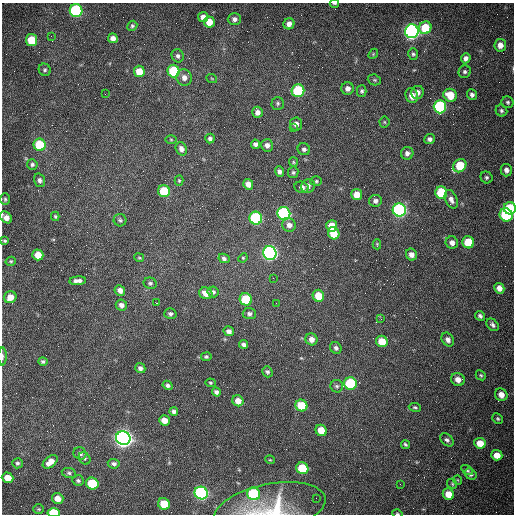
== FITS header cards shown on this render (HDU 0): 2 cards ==
NAXIS1  =                  512 /fastest changing axis
NAXIS2  =                  512 /next to fastest changing axis

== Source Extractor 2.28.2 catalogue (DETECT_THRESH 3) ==
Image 512 x 512 px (HDU 0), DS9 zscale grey, 1 PNG px = 1 image px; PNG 516 x 516 px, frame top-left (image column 1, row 512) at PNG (2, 3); each listed source drawn as its Kron ellipse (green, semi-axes under 4 px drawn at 4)
Background 1530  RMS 24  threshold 70.6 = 3 sigma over >= 5 px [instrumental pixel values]
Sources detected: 165; all 165 listed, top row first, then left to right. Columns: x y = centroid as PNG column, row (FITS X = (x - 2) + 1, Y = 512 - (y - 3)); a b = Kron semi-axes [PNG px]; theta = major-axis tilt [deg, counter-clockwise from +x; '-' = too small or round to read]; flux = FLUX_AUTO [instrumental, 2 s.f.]
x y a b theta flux
334 3 5 2 - 1.8e+03
76 11 6 6 - 2.3e+05
203 17 5 5 - 9.1e+03
234 19 7 6 - 6.1e+03
209 22 6 5 - 2.2e+04
289 24 5 5 - 9.0e+03
132 26 5 4 - 2.6e+03
425 28 6 6 - 4.7e+04
412 31 7 6 - 7.3e+05
51 36 2 2 - 9.8e+02
113 38 5 4 - 8.1e+03
31 40 6 5 - 4.6e+04
500 45 6 6 - 1.2e+04
373 54 5 4 - 1.8e+03
413 54 6 5 - 2.8e+03
178 56 7 6 - 4.3e+03
466 58 5 4 - 6.4e+03
45 70 6 6 - 3.2e+03
139 71 5 5 - 2.6e+04
173 71 6 6 - 9.7e+04
465 72 6 6 - 3.6e+03
184 78 8 7 - 9.6e+03
212 79 5 3 - 1.2e+03
374 80 7 5 -20 2.7e+03
348 88 6 6 - 7.6e+03
298 91 6 6 - 1.3e+05
362 91 5 5 - 3.2e+03
417 92 7 6 - 8.1e+03
105 94 2 2 - 9.4e+02
412 95 7 6 - 1.2e+04
450 95 7 6 - 3.3e+04
472 95 5 5 - 4.8e+03
508 102 6 6 - 3.1e+03
278 103 6 6 - 3.2e+03
440 107 6 6 - 2.0e+05
501 111 6 5 - 3.4e+03
257 112 5 5 - 8.0e+03
384 122 5 5 - 1.9e+03
296 124 6 6 - 8.6e+03
293 128 3 3 - 1.3e+03
210 138 5 4 - 4.0e+03
430 139 5 5 - 4.4e+03
171 140 5 3 - 1.5e+03
255 144 5 4 - 4.7e+03
40 145 6 6 - 7.0e+04
267 145 6 6 - 6.7e+03
181 149 7 5 -65 6.8e+03
304 149 6 6 - 4.5e+03
407 153 6 6 - 5.9e+03
293 162 5 4 - 1.8e+03
32 165 5 5 - 3.2e+03
460 166 7 6 - 6.0e+04
506 170 6 5 - 6.1e+03
279 171 5 4 - 4.9e+03
293 172 6 5 - 2.9e+03
486 177 6 5 - 3.0e+03
40 180 7 5 -71 4.2e+03
179 181 5 4 - 1.9e+03
316 181 6 5 - 2.6e+03
248 184 5 5 - 1.1e+04
308 186 7 6 - 5.8e+03
301 187 7 5 -15 7.3e+03
164 191 6 6 - 6.2e+04
441 193 6 6 - 8.7e+04
357 195 5 5 - 1.9e+04
5 199 6 5 - 2.4e+03
451 199 10 5 -68 7.1e+03
375 201 6 6 - 5.7e+03
510 208 6 6 - 7.0e+04
399 210 6 6 - 4.4e+05
284 213 7 6 - 2.6e+05
506 215 7 6 - 1.2e+05
55 216 4 3 - 1.8e+03
6 217 7 5 -43 1.0e+04
256 218 6 6 - 2.0e+05
120 220 6 6 - 2.8e+03
289 225 7 6 - 8.0e+03
332 226 6 5 - 2.7e+04
334 233 6 5 - 3.4e+04
4 241 4 3 - 1.9e+03
468 242 6 6 - 4.8e+04
452 243 6 6 - 7.7e+03
377 244 5 4 - 1.8e+03
270 253 7 6 - 5.5e+05
38 255 5 5 - 2.2e+04
411 255 6 5 - 9.0e+03
139 258 5 4 - 1.7e+03
224 258 6 4 -28 4.1e+03
243 258 5 4 - 1.8e+03
11 261 5 4 - 2.2e+03
273 278 2 2 - 7.2e+02
78 281 8 4 5 7.3e+03
150 283 7 5 -22 3.4e+03
499 288 5 5 - 9.1e+03
120 290 5 5 - 7.6e+03
213 292 5 5 - 4.1e+03
206 293 7 6 - 1.3e+04
318 296 6 5 - 3.2e+04
10 297 6 6 - 1.6e+04
246 299 6 6 - 6.8e+04
157 303 2 2 - 1.2e+03
276 303 3 2 - 1.2e+03
121 305 6 5 - 6.6e+03
170 314 6 5 - 4.0e+03
249 314 6 5 - 4.2e+03
480 316 5 4 - 3.7e+03
381 319 3 3 - 1.4e+03
493 325 7 5 -44 4.5e+03
229 331 5 4 - 6.0e+03
311 339 6 6 - 9.8e+03
448 340 7 5 -55 6.3e+03
382 341 6 5 - 3.2e+04
244 344 4 4 - 4.2e+03
336 348 6 5 - 4.2e+03
2 357 9 3 90 3.8e+03
206 357 5 4 - 2.7e+03
43 361 5 4 - 3.0e+03
140 368 5 5 - 5.1e+03
267 372 6 5 - 3.2e+03
481 375 5 4 - 2.2e+03
458 379 7 6 - 1.2e+04
210 383 5 4 - 2.1e+03
350 383 6 6 - 1.0e+05
167 385 5 4 - 3.9e+03
337 386 6 6 - 3.3e+03
216 392 4 4 - 4.2e+03
501 395 7 6 - 1.3e+04
238 401 6 5 - 1.4e+04
301 406 6 5 - 4.5e+04
415 407 6 4 -10 2.5e+03
174 411 4 4 - 3.9e+03
498 419 5 5 - 2.4e+03
164 420 5 5 - 1.3e+04
321 430 6 5 - 2.4e+04
123 438 7 6 - 1.2e+06
447 440 8 5 -42 4.6e+03
480 443 6 5 - 2.4e+04
405 444 5 4 - 2.4e+03
80 453 6 6 - 5.7e+03
497 455 5 5 - 1.9e+04
85 458 6 5 - 2.7e+03
270 460 5 3 - 1.3e+03
50 462 8 5 38 1.3e+04
17 463 5 5 - 3.4e+03
114 464 6 4 -7 4.3e+03
302 468 6 5 - 6.0e+04
467 470 6 4 -32 3.0e+03
69 473 7 5 -10 3.2e+03
470 474 6 5 - 4.0e+03
8 478 6 5 - 2.0e+04
78 480 6 5 - 3.2e+03
458 480 4 3 - 1.2e+03
92 484 6 6 - 7.7e+04
400 484 2 2 - 7.3e+02
452 484 5 4 - 2.1e+03
201 493 7 6 - 4.2e+05
254 494 7 6 - 1.5e+05
448 494 6 5 - 2.1e+04
316 498 2 2 - 3.4e+03
58 499 6 5 - 1.6e+04
164 504 6 5 - 4.2e+04
39 509 5 4 - 1.9e+03
270 509 56 24 11 9.8e+04
54 513 6 4 -3 8.6e+04
397 513 5 3 - 1.7e+03
At the frame edge (FLAGS 8, measured only in part): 6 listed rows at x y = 334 3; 6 217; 2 357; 270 509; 54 513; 397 513